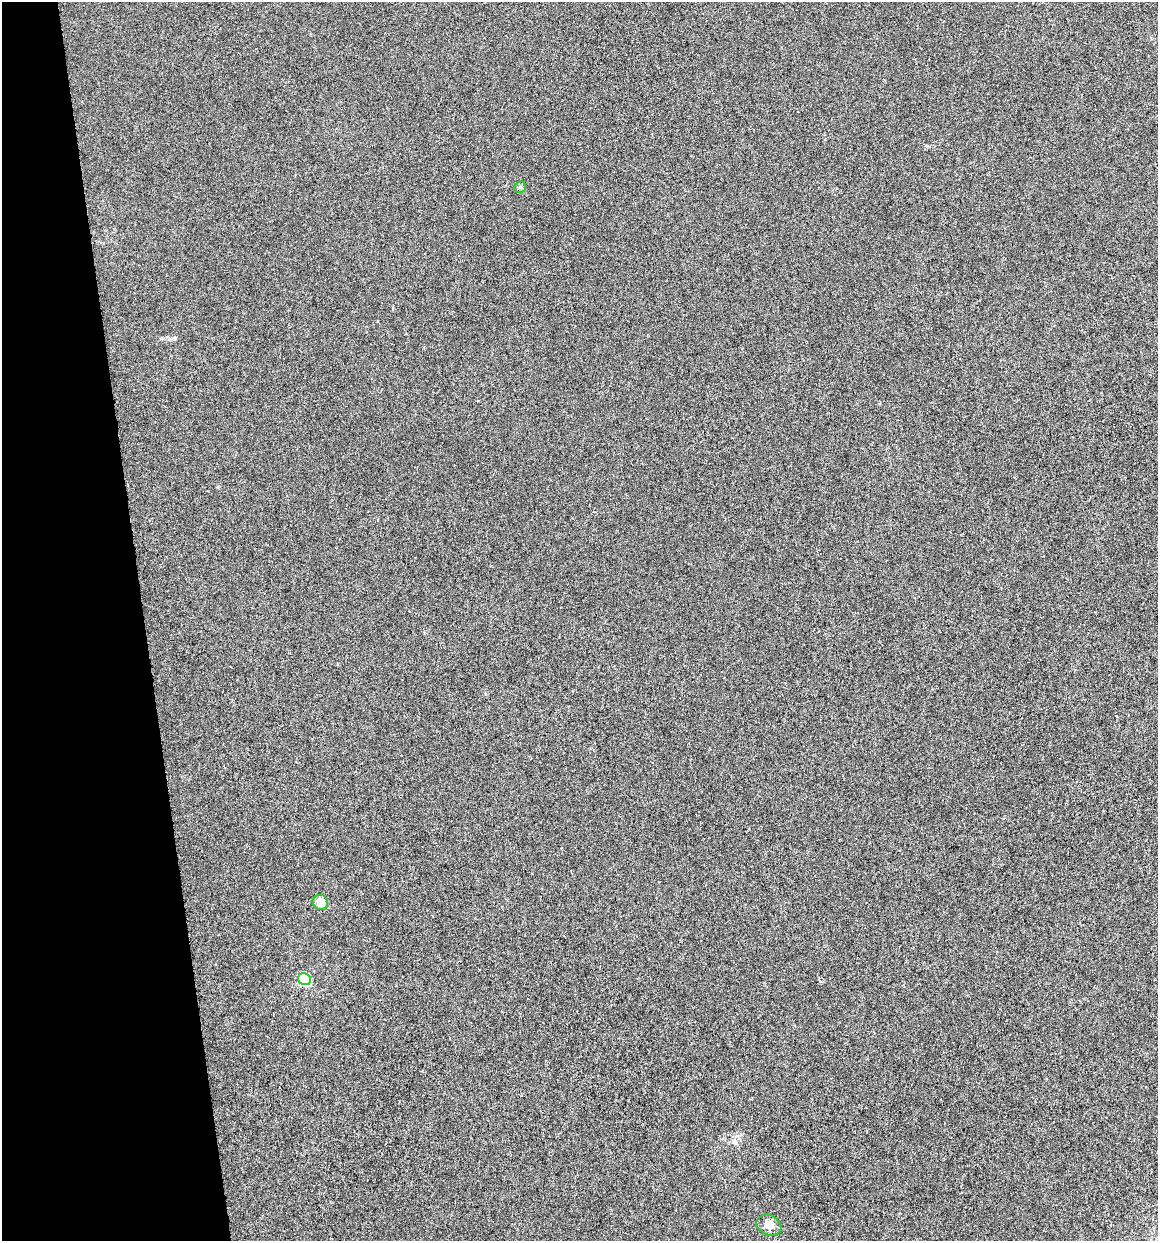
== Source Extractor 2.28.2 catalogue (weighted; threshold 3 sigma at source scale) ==
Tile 5 of 4 x 4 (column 1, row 2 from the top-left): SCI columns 88-1243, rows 2484-3722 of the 4745 x 4962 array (HDU 1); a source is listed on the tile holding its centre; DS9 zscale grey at full resolution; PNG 1160 x 1243 px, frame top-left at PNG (2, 2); each listed source drawn as its Kron ellipse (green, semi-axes under 4 px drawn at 4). Shown black and unused: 12% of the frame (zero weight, under 4 of 8 exposures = <1% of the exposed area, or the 3 px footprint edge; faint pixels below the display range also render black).
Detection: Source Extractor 2.28.2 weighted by HDU 2 'WHT'; one run over the whole footprint, this tile lists its part. Background -6.77e-04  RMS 0.0021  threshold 0.00878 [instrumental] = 3 sigma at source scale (4.09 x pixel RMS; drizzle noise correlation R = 1.36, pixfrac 0.8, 0.0396/0.0396 arcsec/px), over >= 5 px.
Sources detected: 4; all 4 listed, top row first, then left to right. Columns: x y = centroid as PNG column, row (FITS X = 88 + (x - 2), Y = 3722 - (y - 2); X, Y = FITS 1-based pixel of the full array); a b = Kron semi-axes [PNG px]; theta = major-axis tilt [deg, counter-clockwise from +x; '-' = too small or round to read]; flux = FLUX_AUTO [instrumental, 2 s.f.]
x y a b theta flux
520 187 6 5 - 0.32
321 902 8 7 - 2.3
305 979 6 6 - 16
769 1225 13 10 -26 1.6